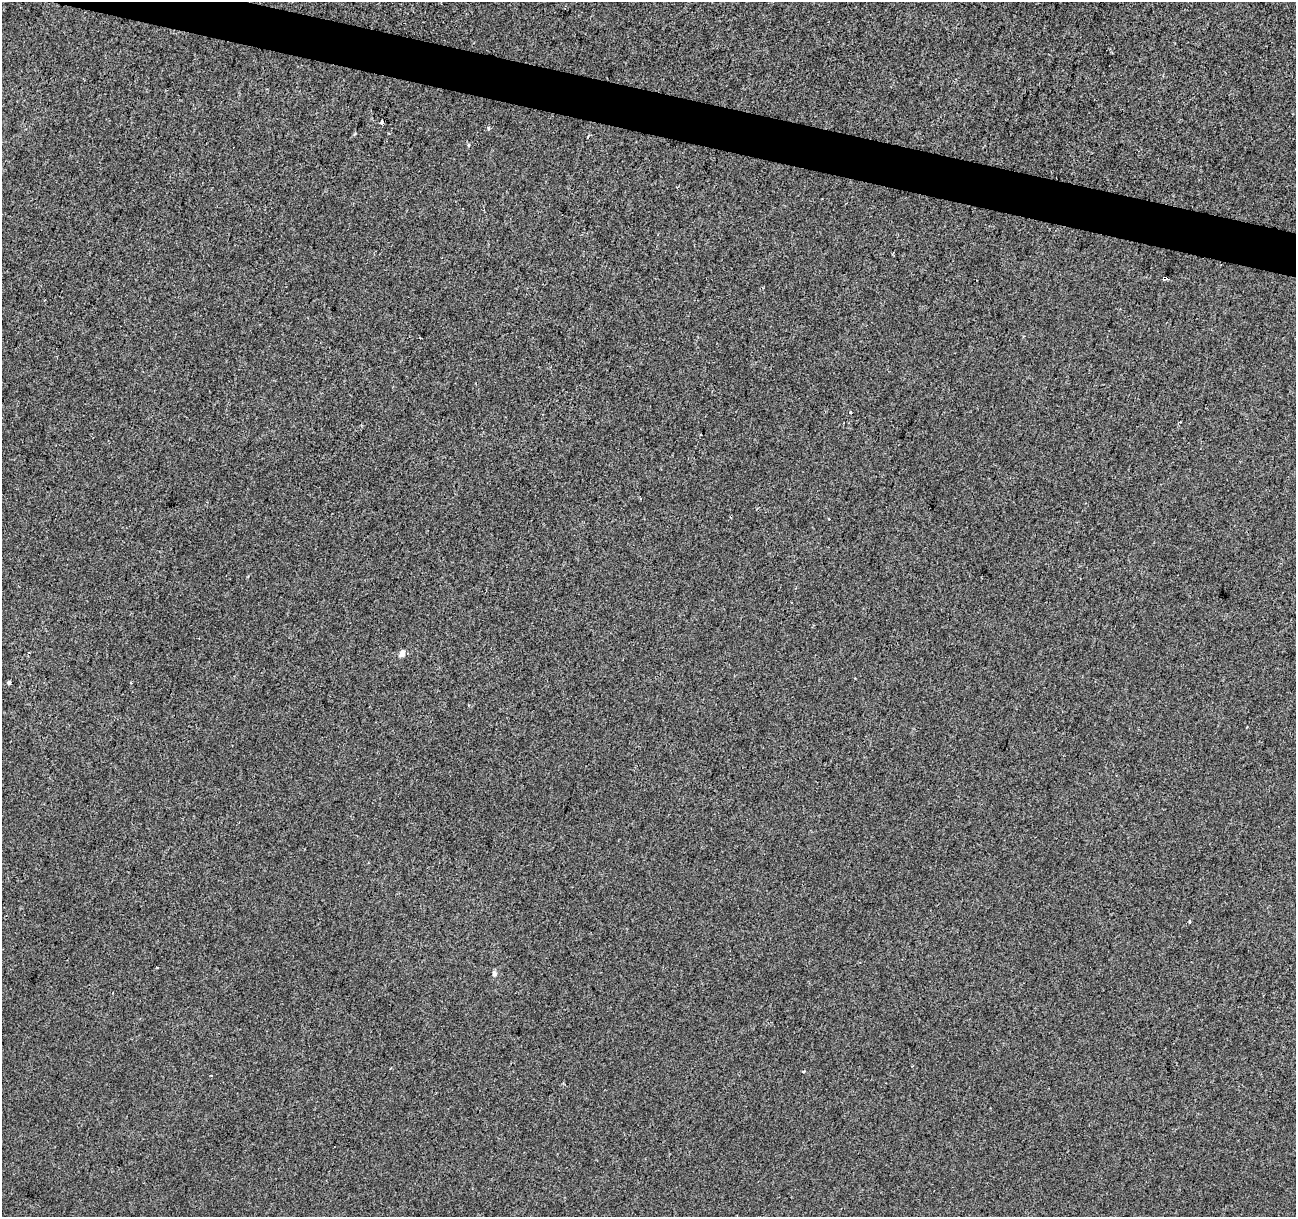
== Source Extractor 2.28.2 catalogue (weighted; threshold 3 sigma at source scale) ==
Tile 11 of 4 x 4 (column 3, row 3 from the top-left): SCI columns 2587-3880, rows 1434-2648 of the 5181 x 5359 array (HDU 1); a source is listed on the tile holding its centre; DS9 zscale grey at full resolution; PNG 1298 x 1219 px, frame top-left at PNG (2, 2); no overlay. Shown black and unused: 3% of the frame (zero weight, under 2 of 3 exposures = <1% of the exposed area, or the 3 px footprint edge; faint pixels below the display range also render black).
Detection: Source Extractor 2.28.2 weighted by HDU 2 'WHT'; one run over the whole footprint, this tile lists its part. Background 1.13e-04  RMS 0.0042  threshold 0.0188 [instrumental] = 3 sigma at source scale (4.5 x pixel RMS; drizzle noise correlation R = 1.50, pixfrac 1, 0.0396/0.0396 arcsec/px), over >= 5 px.
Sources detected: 12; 2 cosmic-ray / hot-pixel residue — not listed; the other 10 listed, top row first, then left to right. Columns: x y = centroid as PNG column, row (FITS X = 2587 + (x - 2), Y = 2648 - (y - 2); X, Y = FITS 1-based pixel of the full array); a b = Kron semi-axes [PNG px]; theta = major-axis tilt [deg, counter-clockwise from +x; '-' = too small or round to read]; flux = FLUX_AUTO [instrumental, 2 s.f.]
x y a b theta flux
381 123 4 4 - 0.87
468 145 4 4 - 0.5
1165 278 4 4 - 9.5
850 413 3 3 - 1.4
829 519 2 2 - 0.3
402 653 5 4 - 3.4
9 683 4 4 - 0.76
1190 922 3 3 - 0.82
494 974 7 6 - 1
803 1071 3 3 - 0.69
Overlapping masked pixels (flux is a lower limit): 1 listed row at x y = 1165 278